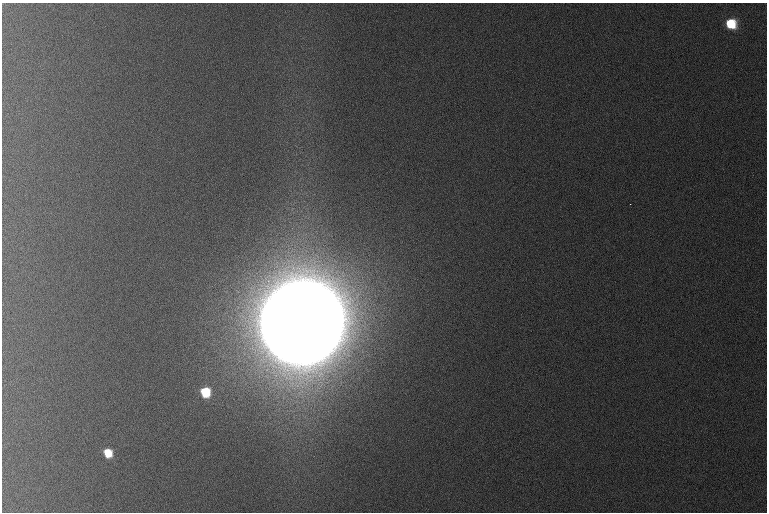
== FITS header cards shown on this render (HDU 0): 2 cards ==
NAXIS1  =                  765 /
NAXIS2  =                  510 /

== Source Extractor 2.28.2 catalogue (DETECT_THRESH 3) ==
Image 765 x 510 px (HDU 0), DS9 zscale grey, 1 PNG px = 1 image px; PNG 769 x 514 px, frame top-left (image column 1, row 510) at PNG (2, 3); no overlay
Background 1090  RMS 11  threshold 33.1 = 3 sigma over >= 5 px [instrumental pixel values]
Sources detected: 5; all 5 listed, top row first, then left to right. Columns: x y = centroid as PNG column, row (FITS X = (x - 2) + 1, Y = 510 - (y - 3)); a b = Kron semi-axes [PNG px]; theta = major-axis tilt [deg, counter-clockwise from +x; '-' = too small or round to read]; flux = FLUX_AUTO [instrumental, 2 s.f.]
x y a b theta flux
731 24 8 8 - 3.0e+04
630 204 3 2 - 6.6e+02
302 322 56 53 37 2.7e+07
205 392 8 7 - 2.8e+04
108 453 7 6 - 2.0e+04